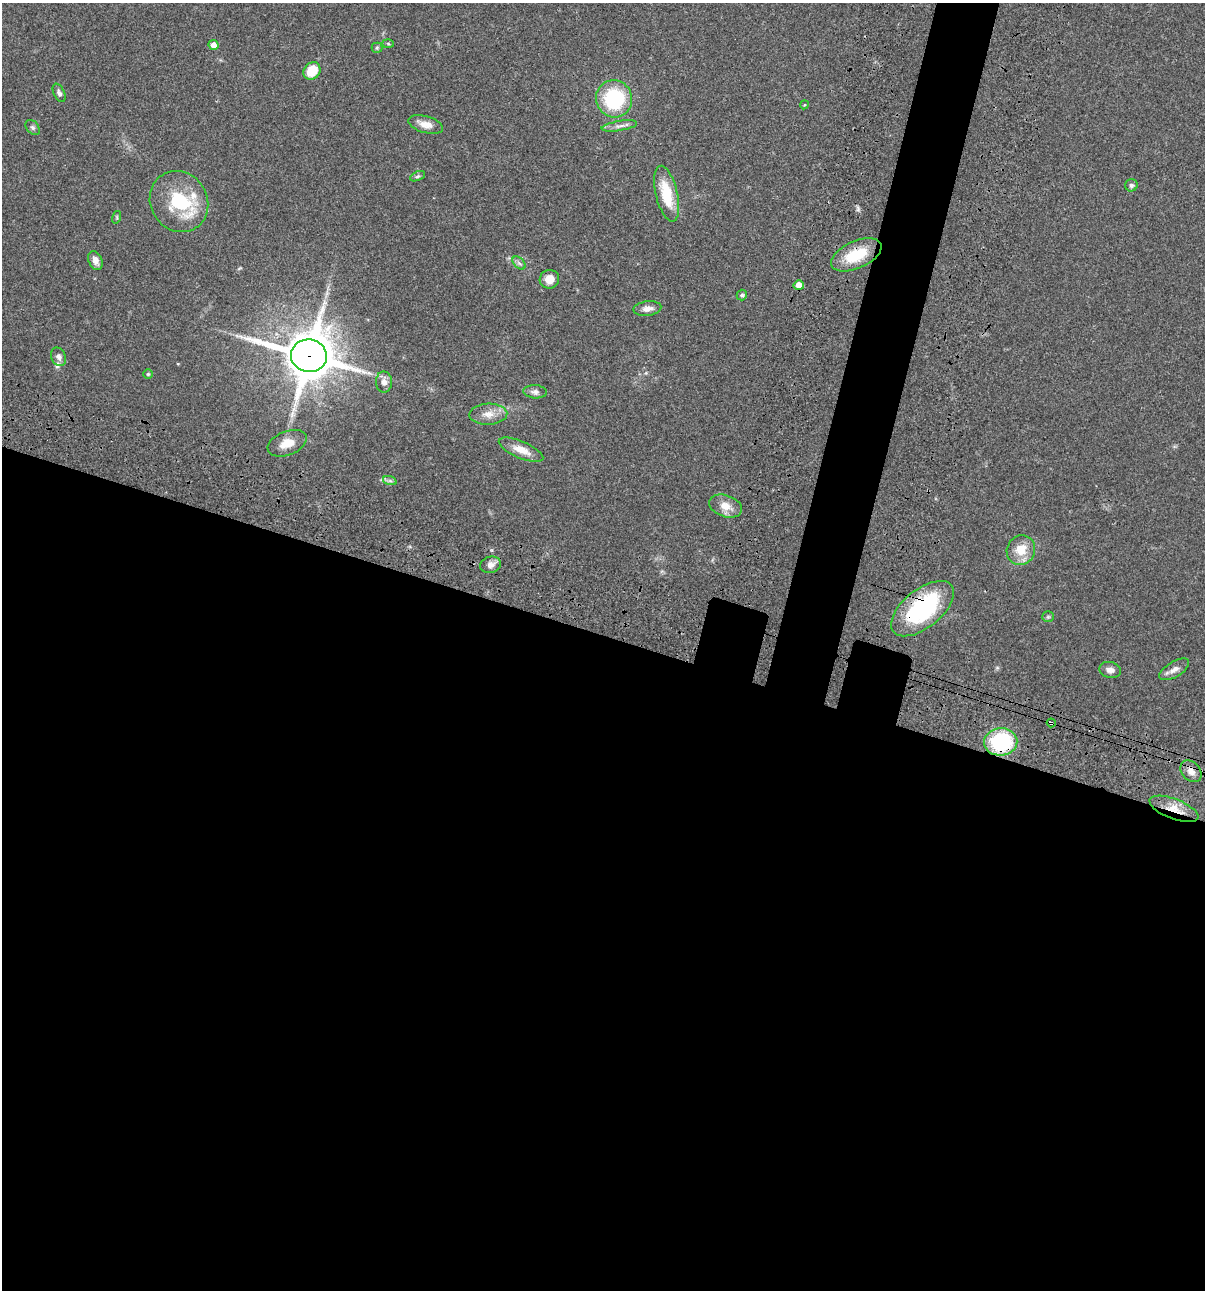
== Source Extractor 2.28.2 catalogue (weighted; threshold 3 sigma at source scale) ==
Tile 14 of 4 x 4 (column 2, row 4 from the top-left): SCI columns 1438-2640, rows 120-1407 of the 5405 x 5390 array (HDU 1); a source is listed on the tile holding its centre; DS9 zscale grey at full resolution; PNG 1207 x 1292 px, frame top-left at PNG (2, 3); each listed source drawn as its Kron ellipse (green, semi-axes under 4 px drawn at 4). Shown black and unused: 54% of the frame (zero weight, under 3 of 4 exposures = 9% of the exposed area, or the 3 px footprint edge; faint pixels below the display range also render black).
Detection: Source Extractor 2.28.2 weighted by HDU 2 'WHT'; one run over the whole footprint, this tile lists its part. Background 0.0467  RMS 0.0052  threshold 0.0236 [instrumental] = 3 sigma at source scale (4.5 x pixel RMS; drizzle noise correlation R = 1.50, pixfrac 1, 0.05/0.05 arcsec/px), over >= 5 px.
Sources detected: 45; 1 inside a brighter object's white glare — neither listed nor drawn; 2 inside a brighter listed object's ellipse — not listed separately; the other 42 listed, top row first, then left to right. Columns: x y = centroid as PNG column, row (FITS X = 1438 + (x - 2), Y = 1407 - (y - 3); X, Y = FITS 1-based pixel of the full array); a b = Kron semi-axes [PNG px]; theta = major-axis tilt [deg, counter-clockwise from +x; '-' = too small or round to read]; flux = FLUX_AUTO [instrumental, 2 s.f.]
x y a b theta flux
388 44 6 4 -3 0.59
213 45 5 5 - 3.2
377 48 5 5 - 0.69
312 71 9 7 47 11
59 93 10 5 -64 1.5
614 99 19 18 - 40
804 105 4 3 - 0.43
426 124 18 8 -16 4.9
619 126 18 5 9 2.5
33 127 8 6 -50 1.2
418 176 8 4 26 0.96
1131 185 6 6 - 1.4
667 194 28 11 -77 17
179 201 31 28 -58 29
117 217 6 4 73 0.62
856 255 27 13 24 17
95 260 10 6 -67 3.2
519 263 8 4 -45 1.2
549 279 10 9 - 4.8
799 285 5 4 - 4.6
742 295 5 5 - 1
647 309 14 7 7 3.3
309 356 18 16 -11 2300
58 357 9 7 -66 2.1
148 374 5 5 - 0.72
384 382 10 8 -87 3.1
535 392 12 6 -4 2
488 414 19 10 3 5.5
287 443 20 12 21 7.2
521 450 24 8 -23 7.1
390 481 7 4 -18 1.1
726 506 17 10 -19 5.9
1021 550 15 14 - 9.6
490 565 10 8 15 3
923 609 37 19 39 56
1048 617 6 5 - 0.84
1174 669 17 7 31 3.4
1110 670 11 8 -13 2.8
1051 723 4 3 - 1.1
1001 742 16 13 3 42
1191 771 12 9 -47 4
1174 809 26 10 -21 9.6
Overlapping masked pixels (flux is a lower limit): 7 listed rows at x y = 856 255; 309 356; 923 609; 1051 723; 1001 742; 1191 771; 1174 809